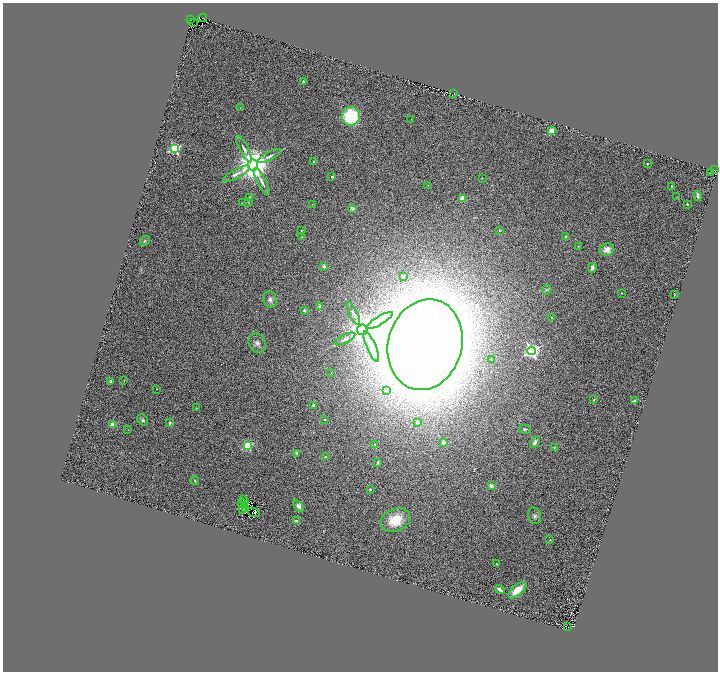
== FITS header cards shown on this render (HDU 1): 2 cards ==
NAXIS1  =                 1431
NAXIS2  =                 1339

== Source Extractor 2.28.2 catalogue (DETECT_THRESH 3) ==
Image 1431 x 1339 px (HDU 1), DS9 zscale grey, zoomed out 1/2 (1 PNG px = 2 x 2 image px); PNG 720 x 674 px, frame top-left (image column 2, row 1338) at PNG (3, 3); each listed source drawn as its Kron ellipse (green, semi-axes under 4 px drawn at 4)
Background 0.666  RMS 0.2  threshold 0.588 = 3 sigma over >= 5 px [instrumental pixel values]
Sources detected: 143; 42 cannot appear on this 1/2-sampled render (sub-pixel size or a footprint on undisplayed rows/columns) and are neither listed nor drawn; the other 101 listed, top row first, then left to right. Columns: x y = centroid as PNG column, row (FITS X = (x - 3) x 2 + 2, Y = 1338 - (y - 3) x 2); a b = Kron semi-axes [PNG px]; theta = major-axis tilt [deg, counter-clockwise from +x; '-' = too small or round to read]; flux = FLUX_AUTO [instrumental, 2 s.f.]
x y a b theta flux
203 18 4 1 - 20
191 20 2 1 - 100
193 22 2 1 - 190
303 82 2 2 - 150
454 93 2 1 - 190
240 107 3 2 - 19
351 116 9 9 - 2500
411 119 2 2 - 16
552 131 4 3 - 500
175 148 4 4 - 5400
244 149 15 4 -62 210
269 156 13 3 27 160
313 162 3 3 - 35
647 164 2 2 - 76
253 165 5 5 - 110000
714 170 2 1 - 85
710 173 2 1 - 27
236 174 15 4 28 220
332 177 2 2 - 83
482 178 2 2 - 17
262 182 15 4 -62 190
428 185 4 2 - 20
672 186 2 2 - 77
698 196 5 2 - 110
249 197 2 2 - 29
676 197 3 2 - 15
462 198 3 3 - 1200
242 203 2 2 - 15
249 203 3 2 - 18
312 204 2 1 - 11
687 204 2 2 - 99
353 208 2 2 - 410
301 230 2 2 - 26
500 230 2 2 - 95
566 236 3 2 - 62
302 237 2 2 - 20
145 241 5 4 - 53
578 246 3 2 - 22
607 249 7 6 - 330
324 266 2 2 - 320
592 268 5 4 - 110
403 277 2 2 - 150
547 290 5 4 - 53
621 293 2 2 - 26
674 294 2 2 - 21
270 299 8 6 -70 160
320 307 2 2 - 450
304 310 2 2 - 200
353 313 13 3 -64 130
552 317 4 3 - 45
380 320 15 4 31 210
362 330 5 5 - 92000
345 339 11 4 27 110
257 343 10 8 -62 200
425 345 46 37 74 180000
371 346 16 5 -66 280
531 351 4 4 - 12000
491 360 2 2 - 20
331 372 2 2 - 14
124 380 2 2 - 12
111 381 2 2 - 200
157 389 2 2 - 15
386 391 4 3 - 100
594 400 3 2 - 37
635 401 4 3 - 98
313 405 3 3 - 86
196 408 2 2 - 15
325 419 2 2 - 74
143 420 6 4 -49 93
417 422 2 2 - 150
170 423 4 3 - 69
113 424 3 2 - 770
525 429 6 4 -12 56
128 430 2 1 - 11
535 442 6 4 58 110
443 443 2 2 - 480
375 445 4 3 - 42
248 446 3 3 - 3100
554 448 3 3 - 35
297 453 4 3 - 64
325 457 4 3 - 69
378 462 4 3 - 55
195 481 4 3 - 35
491 485 2 2 - 460
370 489 2 2 - 83
244 499 2 1 - 5
245 502 2 1 - 29
241 503 3 2 - 11
244 506 2 1 - 5.4
299 506 6 4 -53 160
246 508 3 2 - 0.13
243 509 3 2 - 3.7
254 512 6 2 -23 0.4
535 516 8 6 -71 150
395 520 15 11 22 1000
296 521 2 2 - 330
550 540 3 2 - 23
496 564 2 2 - 31
500 589 5 3 - 180
517 590 11 5 41 770
568 627 3 1 - 30
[42 sub-pixel or undisplayed-footprint detections neither listed nor drawn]